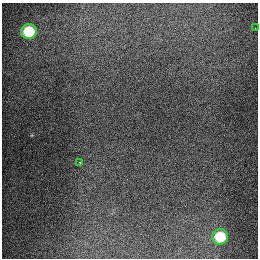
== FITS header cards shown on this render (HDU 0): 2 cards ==
NAXIS1  =                  256
NAXIS2  =                  256

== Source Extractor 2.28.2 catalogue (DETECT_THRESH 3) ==
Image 256 x 256 px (HDU 0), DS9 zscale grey, 1 PNG px = 1 image px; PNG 260 x 260 px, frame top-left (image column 1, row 256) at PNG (2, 3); each listed source drawn as its Kron ellipse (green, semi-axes under 4 px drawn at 4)
Background 1290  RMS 26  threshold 79.3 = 3 sigma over >= 5 px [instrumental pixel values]
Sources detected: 4; all 4 listed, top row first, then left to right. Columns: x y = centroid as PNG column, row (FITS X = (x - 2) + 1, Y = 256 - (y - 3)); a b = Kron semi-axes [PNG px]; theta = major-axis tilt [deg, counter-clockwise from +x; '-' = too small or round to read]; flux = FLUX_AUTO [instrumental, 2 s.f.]
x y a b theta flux
255 28 2 2 - 1300
29 31 8 7 - 79000
80 163 3 2 - 5100
220 237 8 8 - 63000